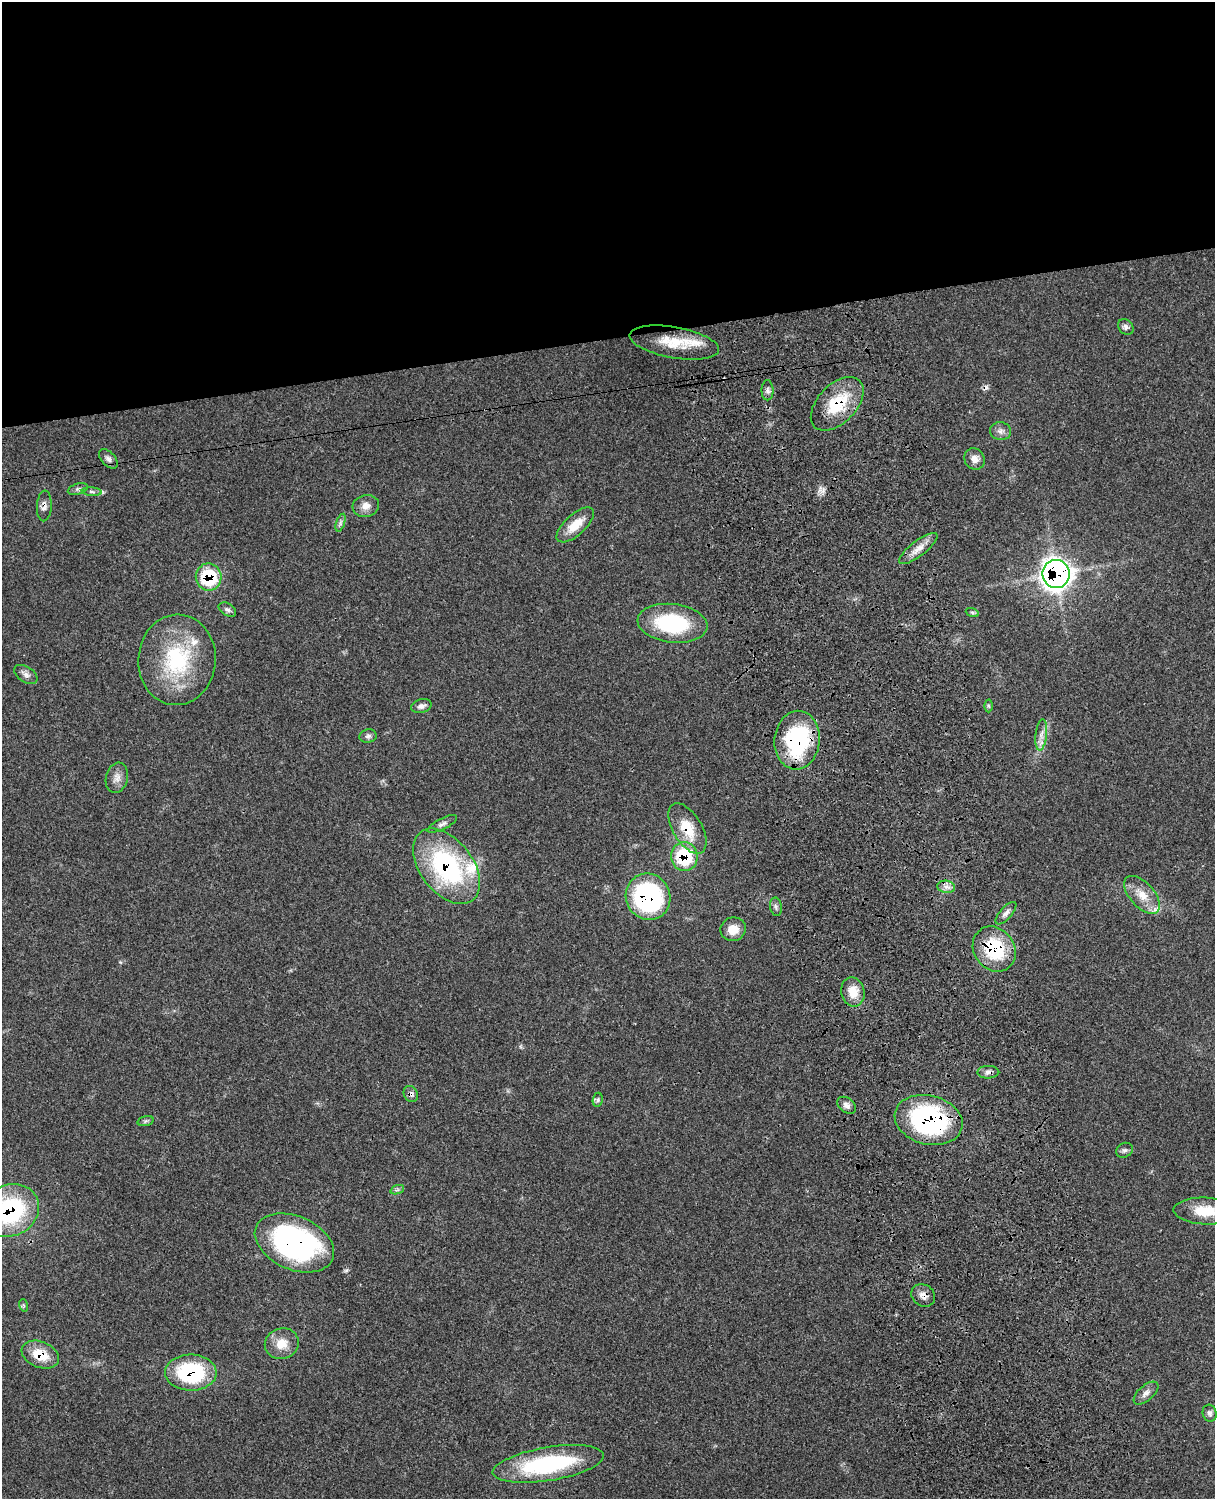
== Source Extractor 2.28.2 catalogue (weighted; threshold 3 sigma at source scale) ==
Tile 2 of 4 x 3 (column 2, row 1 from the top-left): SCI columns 1331-2543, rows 3270-4766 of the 5088 x 4928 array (HDU 1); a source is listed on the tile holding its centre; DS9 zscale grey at full resolution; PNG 1217 x 1501 px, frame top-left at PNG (2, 2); each listed source drawn as its Kron ellipse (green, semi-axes under 4 px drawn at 4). Shown black and unused: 23% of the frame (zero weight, under 3 of 4 exposures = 6% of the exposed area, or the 3 px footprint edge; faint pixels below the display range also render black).
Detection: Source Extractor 2.28.2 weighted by HDU 2 'WHT'; one run over the whole footprint, this tile lists its part. Background 0.0761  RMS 0.0058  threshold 0.026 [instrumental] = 3 sigma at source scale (4.5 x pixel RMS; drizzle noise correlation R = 1.50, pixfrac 1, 0.05/0.05 arcsec/px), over >= 5 px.
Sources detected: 62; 2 cosmic-ray / hot-pixel residue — neither listed nor drawn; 2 inside a brighter listed object's ellipse — not listed separately; the other 58 listed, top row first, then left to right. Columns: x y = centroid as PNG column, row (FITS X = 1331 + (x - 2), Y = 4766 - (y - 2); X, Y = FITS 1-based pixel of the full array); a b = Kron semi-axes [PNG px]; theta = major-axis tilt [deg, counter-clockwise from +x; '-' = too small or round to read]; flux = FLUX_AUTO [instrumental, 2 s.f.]
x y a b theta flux
1126 327 8 6 -47 1.9
674 343 45 15 -10 20
767 390 10 6 -90 1.7
837 404 32 19 46 26
1000 431 10 9 - 2.7
108 459 11 6 -49 2.4
974 459 11 9 -53 4.1
78 489 10 5 17 1.5
92 492 10 4 -5 1.3
44 506 15 7 86 2.9
366 506 13 11 15 4.6
340 523 9 4 71 1.4
575 525 23 10 42 11
918 549 23 7 37 5.8
1056 574 14 13 - 370
209 577 13 13 - 31
227 610 9 6 -30 1.8
972 612 7 4 -19 0.98
672 623 35 19 -6 49
177 660 45 38 86 53
26 675 13 7 -33 2.6
421 706 10 6 15 2.3
988 706 6 4 -88 0.91
1041 735 16 5 84 3.9
368 736 8 7 - 1.6
797 740 29 22 83 63
117 778 15 11 74 4.4
442 824 16 5 27 2.2
687 829 28 14 -59 16
684 857 14 13 - 33
447 866 43 26 -52 82
946 887 9 6 -7 2.5
1142 895 23 12 -48 10
648 897 23 22 - 99
776 907 9 6 -80 1.6
1006 913 14 6 48 2.6
733 929 12 12 - 7.4
994 949 24 20 -53 37
853 992 15 11 -77 8.5
988 1072 11 6 1 2.2
411 1094 8 7 - 2.1
598 1100 7 5 82 1.3
846 1105 10 7 -35 2.7
929 1120 34 24 -14 100
145 1121 8 4 15 1.1
1124 1150 9 7 32 1.5
397 1190 7 4 19 1.1
10 1210 30 25 28 69
1206 1211 32 13 -2 19
294 1243 42 26 -23 130
923 1295 13 10 -35 3.9
23 1305 6 4 -71 0.74
282 1344 17 15 20 9
40 1355 19 13 -22 14
191 1373 26 18 -1 48
1146 1393 15 7 41 3
1210 1413 8 7 - 1.8
548 1464 56 17 9 66
Overlapping masked pixels (flux is a lower limit): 18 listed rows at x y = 837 404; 44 506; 1056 574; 209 577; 797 740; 687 829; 684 857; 447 866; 648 897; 994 949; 988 1072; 411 1094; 929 1120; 10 1210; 294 1243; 923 1295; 40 1355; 191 1373
Isophote crosses this tile's border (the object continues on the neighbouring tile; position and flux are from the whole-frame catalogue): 2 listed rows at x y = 10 1210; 1206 1211